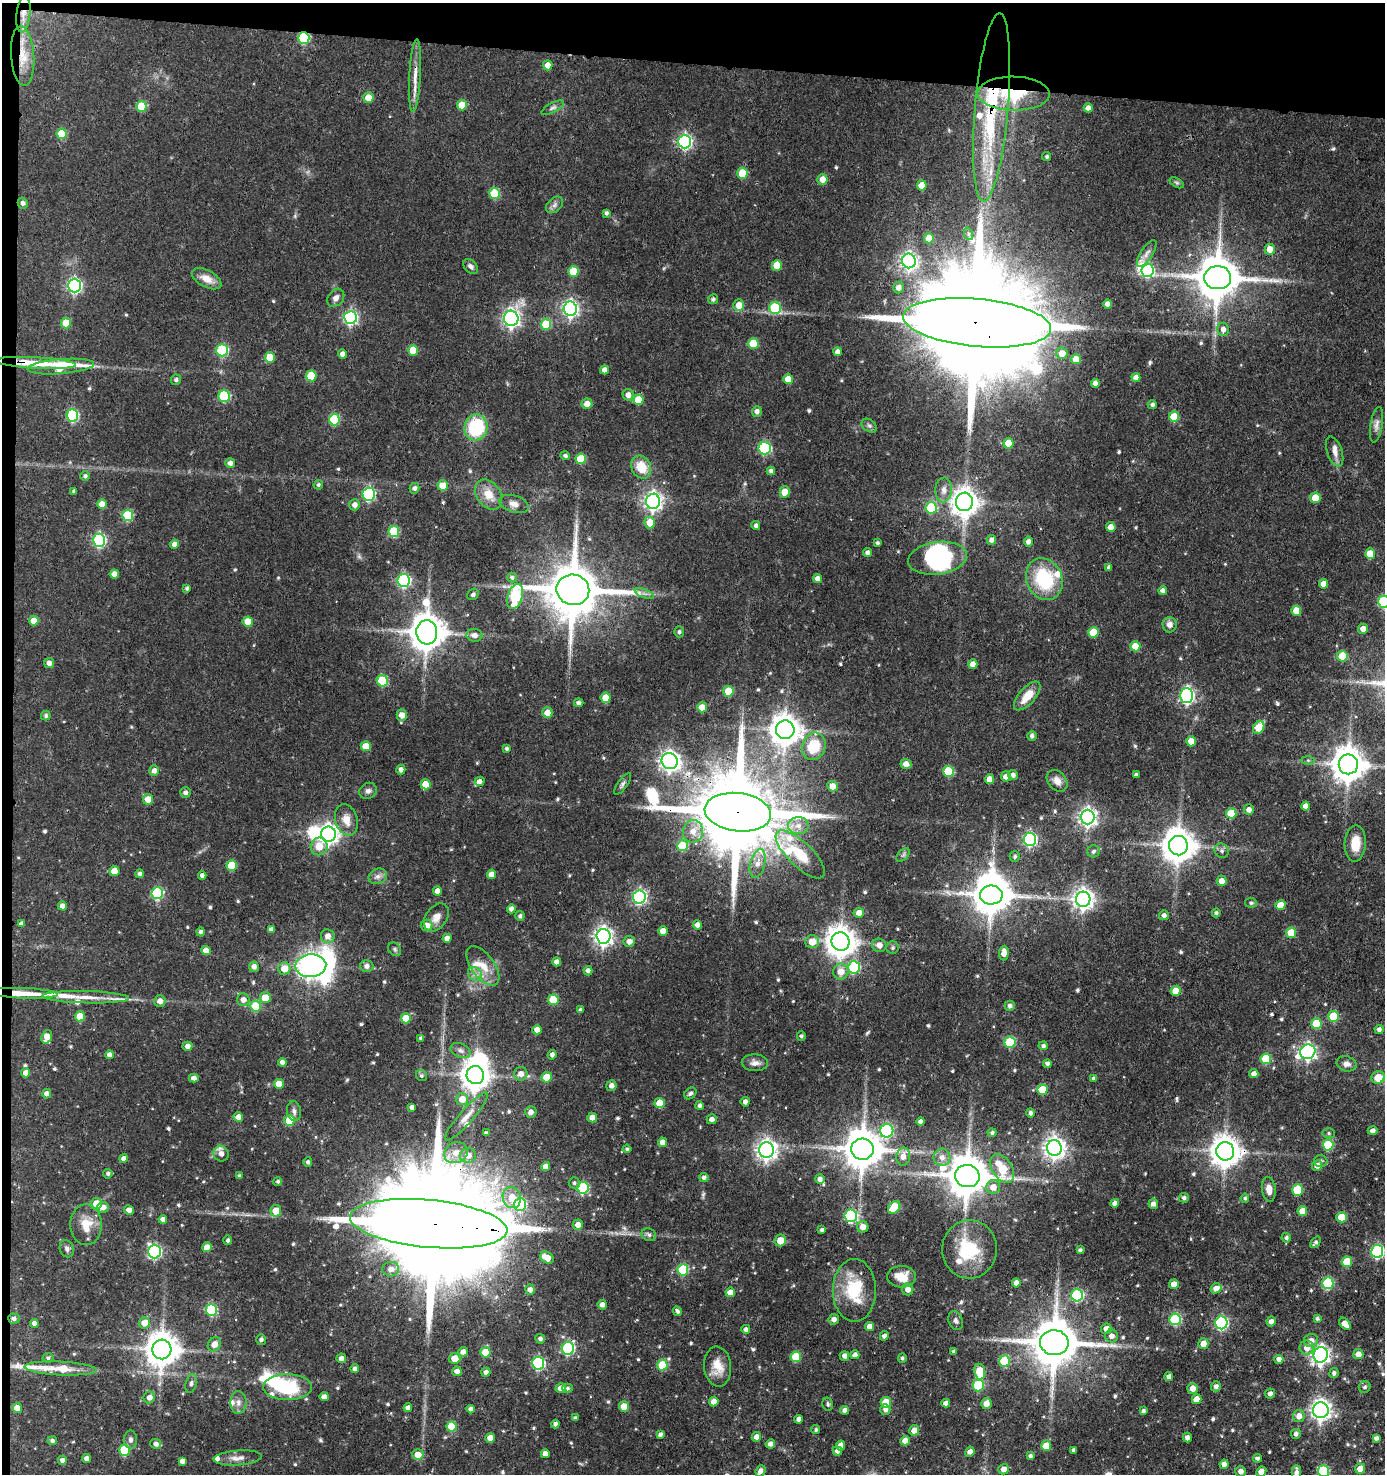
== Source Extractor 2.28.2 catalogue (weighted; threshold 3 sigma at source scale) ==
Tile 1 of 3 x 3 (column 1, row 1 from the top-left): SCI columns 191-1573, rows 2946-4417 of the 4442 x 4417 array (HDU 1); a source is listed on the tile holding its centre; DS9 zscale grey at full resolution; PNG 1387 x 1476 px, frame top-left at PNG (2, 3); each listed source drawn as its Kron ellipse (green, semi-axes under 4 px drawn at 4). Shown black and unused: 5% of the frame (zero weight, under 3 of 4 exposures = <1% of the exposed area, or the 3 px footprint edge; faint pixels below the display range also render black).
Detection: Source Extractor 2.28.2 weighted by HDU 2 'WHT'; one run over the whole footprint, this tile lists its part. Background 0.102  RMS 0.0042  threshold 0.0189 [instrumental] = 3 sigma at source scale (4.5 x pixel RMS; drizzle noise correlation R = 1.50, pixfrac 1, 0.05/0.05 arcsec/px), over >= 5 px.
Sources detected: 639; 1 too faint to see at this stretch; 7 inside a brighter object's white glare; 3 long thin detections or spike segments (spike, bleed or trail) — neither listed nor drawn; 16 inside a brighter listed object's ellipse — not listed separately; of the other 612, all 500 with FLUX_AUTO >= 0.786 (the completeness limit of this list) listed and drawn (112 fainter detections not listed), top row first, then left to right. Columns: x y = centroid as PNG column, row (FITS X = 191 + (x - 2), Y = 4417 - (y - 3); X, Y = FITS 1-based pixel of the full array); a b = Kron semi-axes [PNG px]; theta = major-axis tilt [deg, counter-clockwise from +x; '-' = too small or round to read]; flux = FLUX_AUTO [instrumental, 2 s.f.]
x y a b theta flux
23 14 19 7 83 3
304 38 6 6 - 34
23 56 30 11 -86 8
548 65 5 4 - 3.1
415 75 36 6 87 5.1
1014 94 36 17 -1 26
368 98 5 5 - 5.8
462 105 5 5 - 7.7
141 106 5 5 - 13
992 107 94 16 85 68
553 108 12 5 28 1.4
1088 108 4 4 - 2.5
62 134 5 5 - 12
685 142 7 6 - 92
1047 157 4 4 - 0.82
742 173 5 5 - 14
822 179 5 5 - 4
1177 183 8 4 -31 0.8
922 185 5 5 - 5.8
495 193 5 5 - 18
23 203 5 5 - 1.4
555 205 10 6 42 1.6
606 213 4 3 - 0.92
969 234 6 4 -71 0.8
929 238 5 5 - 6.6
1270 249 5 5 - 4.5
1147 253 15 6 57 2.1
909 261 7 6 - 140
777 265 5 5 - 7.7
471 266 8 6 -46 1.5
573 271 5 5 - 12
1148 271 6 6 - 46
1218 278 13 11 -4 1700
207 279 16 8 -28 4.8
74 286 7 6 - 94
898 287 6 5 - 2.2
336 298 10 7 52 2.2
713 299 5 5 - 1.1
1108 304 4 4 - 2.4
739 305 6 5 - 5.9
775 308 6 6 - 26
570 309 7 6 - 120
350 318 6 6 - 87
511 318 8 7 - 160
66 323 5 5 - 8.4
977 323 74 24 -5 23000
546 324 5 5 - 15
1223 329 6 6 - 2.3
753 343 5 5 - 12
222 350 6 5 - 36
413 350 5 5 - 11
838 352 4 4 - 2.2
1062 353 6 5 - 5.1
342 354 4 4 - 2.2
270 357 5 5 - 7.9
1076 359 5 5 - 5.3
36 363 40 5 -3 14
61 367 33 7 4 21
604 370 4 4 - 2.4
311 376 5 5 - 13
1136 378 4 4 - 3.1
788 379 5 5 - 6.7
176 380 5 5 - 1.1
1095 383 4 4 - 2.5
628 395 6 5 - 2.4
224 396 6 6 - 28
638 400 5 5 - 9.8
587 404 5 5 - 3.2
1152 405 4 4 - 1.2
757 411 5 5 - 1.8
72 415 6 6 - 42
1174 417 5 5 - 12
334 419 6 5 - 26
1376 425 18 6 80 2.3
869 426 8 6 -37 1.1
476 427 13 11 75 28
1008 443 5 5 - 7.8
765 448 6 6 - 42
1335 451 16 7 -70 2.9
565 456 5 4 - 1.1
581 459 5 5 - 15
230 463 5 5 - 1.8
641 467 12 9 -63 9.3
771 471 4 4 - 1.4
85 476 5 5 - 0.98
318 485 5 4 - 0.87
443 486 5 5 - 6.9
414 488 5 5 - 1.4
944 490 12 8 86 2.7
74 491 4 4 - 1
785 492 5 5 - 6.1
369 494 6 6 - 58
489 494 16 11 -54 6.7
1315 498 5 5 - 7.7
653 501 7 7 - 170
964 502 9 8 - 480
102 504 5 5 - 4.1
514 504 15 8 -17 2.8
355 505 6 5 - 2.2
931 508 6 5 - 23
128 515 5 5 - 23
650 523 6 5 - 7
756 526 4 4 - 1.4
1111 527 5 4 - 4.1
394 532 5 5 - 22
99 540 6 6 - 62
992 540 5 5 - 2.1
1028 541 5 4 - 1.8
877 543 3 3 - 0.9
174 544 4 4 - 2.4
867 553 4 4 - 1.5
1370 554 5 5 - 6.9
937 558 29 16 8 26
1109 567 4 4 - 1.4
114 574 4 4 - 3.2
512 577 5 4 - 1
817 578 4 4 - 2.2
1044 579 21 17 -66 27
404 581 6 6 - 61
1323 584 4 4 - 4.2
187 588 4 4 - 1
573 590 16 15 - 2600
1163 591 4 4 - 1.8
473 594 6 5 - 1.2
644 594 10 3 -21 1.1
515 596 13 7 72 42
1384 602 6 6 - 34
1296 611 5 5 - 6.1
34 621 5 5 - 5.6
248 622 5 5 - 6.9
1170 625 8 7 - 2.6
1363 629 5 5 - 3.1
427 632 12 10 -87 1100
679 632 5 4 - 1
1093 632 5 5 - 13
474 635 8 6 -8 2.5
1135 646 5 5 - 8.1
1342 656 5 5 - 12
49 663 5 5 - 2
973 664 4 4 - 3.6
382 681 6 5 - 22
728 691 5 5 - 13
1027 696 18 8 49 7.3
1187 696 7 6 - 100
606 698 5 5 - 8.2
579 703 5 4 - 1.6
702 707 5 5 - 6.5
547 713 5 5 - 4.8
402 715 5 5 - 3.5
46 716 5 4 - 0.92
1259 727 7 5 61 11
785 730 9 9 - 690
1032 736 5 4 - 1.3
1191 741 5 5 - 5.2
366 746 5 5 - 6.4
814 746 14 11 69 16
507 748 4 4 - 0.94
1308 760 7 4 0 0.83
670 761 8 7 - 250
906 764 5 5 - 3.2
1348 764 10 9 - 870
401 770 5 4 - 2.1
154 771 5 5 - 2
948 771 5 5 - 20
1013 775 5 4 - 1.8
1136 775 4 4 - 1.3
1006 776 5 5 - 2.8
989 779 5 4 - 4.9
479 781 5 4 - 1.8
1057 781 12 9 -49 3
426 784 5 5 - 7.4
623 784 13 4 54 1.2
832 786 5 5 - 4
368 791 9 7 31 1.6
185 792 5 5 - 1.5
148 799 5 5 - 4.7
1306 806 4 4 - 2.6
1249 810 5 5 - 2.2
738 812 33 19 -7 7900
1231 813 5 5 - 10
1088 817 7 7 - 190
346 820 16 11 -73 4.9
798 826 10 8 0 3.2
693 831 11 10 - 4.5
328 834 8 7 - 230
1030 839 6 6 - 70
1355 844 18 10 87 7.6
319 846 9 8 - 6.8
682 846 5 5 - 18
1178 846 9 9 - 840
1094 851 6 6 - 0.96
1222 851 7 6 - 1.4
800 854 32 12 -44 13
903 855 8 5 45 1
1015 856 5 5 - 0.9
758 863 15 7 76 4
232 865 5 5 - 12
114 871 5 5 - 6.7
140 874 4 4 - 1.3
492 874 4 4 - 3.7
202 876 4 4 - 1.4
378 876 9 7 23 2
1222 881 5 5 - 3.5
437 891 4 4 - 2.6
157 893 6 5 - 42
991 895 11 9 1 1200
639 897 6 6 - 93
1083 899 7 7 - 250
1251 903 6 5 - 0.85
1280 905 5 5 - 6
62 906 4 4 - 2.4
511 909 4 4 - 1.9
859 913 5 5 - 3.3
1216 913 4 4 - 0.94
1164 915 5 5 - 1.6
520 916 5 4 - 1.2
436 917 15 10 53 3.7
22 924 4 4 - 1.8
427 925 6 6 - 4.3
697 925 4 4 - 2.5
271 929 4 4 - 1.4
663 931 5 4 - 3.9
200 932 4 4 - 1.1
1291 933 5 5 - 9.3
328 936 7 7 - 2.9
603 936 7 7 - 190
447 938 4 4 - 2.9
629 941 6 5 - 2.4
812 942 7 6 - 5.5
841 942 9 9 - 630
879 945 7 6 - 2.5
892 948 6 6 - 0.95
395 949 7 6 - 0.92
206 951 5 4 - 4.4
1004 953 7 5 88 3.1
557 962 4 4 - 2.7
311 966 15 11 4 390
367 966 6 6 - 2
483 966 23 11 -53 7.3
254 967 5 5 - 2.3
854 967 6 6 - 33
284 969 6 6 - 5.6
588 971 4 4 - 1.8
841 971 8 7 - 4.8
475 974 8 6 -45 1.9
1176 991 5 5 - 8.2
24 993 34 5 -2 10
86 997 43 6 -1 7.7
265 998 5 5 - 6.1
243 1000 6 6 - 2.7
553 1000 5 5 - 15
160 1001 6 5 - 2.8
256 1006 5 5 - 15
1010 1006 5 5 - 1.4
581 1010 4 4 - 1.2
80 1016 5 5 - 8.4
1333 1016 5 5 - 16
406 1018 5 5 - 8.9
1316 1023 5 5 - 12
1379 1029 4 4 - 1.5
537 1030 4 4 - 3.1
801 1036 4 4 - 0.94
47 1037 7 5 71 5.3
421 1038 4 4 - 1.2
1010 1042 5 5 - 25
188 1046 5 4 - 2.1
1043 1046 5 4 - 1.1
460 1050 10 7 -25 1.9
1308 1052 8 7 - 130
110 1055 4 4 - 2.9
552 1055 5 4 - 1.5
1266 1059 5 5 - 16
282 1062 4 4 - 2
755 1063 13 8 -2 2.5
1047 1064 4 4 - 1.4
1346 1064 10 7 -15 2.3
26 1073 5 4 - 2.7
521 1074 7 6 - 2.8
1254 1074 4 4 - 2.2
475 1075 9 8 - 590
421 1076 6 5 - 0.82
547 1077 5 5 - 7.3
194 1078 5 4 - 2.1
1378 1078 7 6 - 8
1094 1079 4 4 - 1.3
279 1084 5 5 - 5.3
611 1086 5 5 - 2.1
1042 1090 5 5 - 11
690 1093 7 5 39 1.1
47 1094 5 4 - 2
462 1099 6 6 - 5.5
745 1102 5 4 - 1.6
659 1103 5 5 - 7.2
700 1106 4 4 - 1.2
412 1107 4 4 - 1.8
294 1111 10 7 -79 1.8
531 1112 6 5 - 1.9
1031 1113 4 4 - 1.2
238 1117 5 4 - 3.1
466 1117 31 7 49 4.6
592 1118 5 5 - 3.7
712 1119 5 5 - 1.8
289 1121 5 5 - 13
921 1121 4 4 - 2
887 1131 7 6 - 49
1373 1131 5 4 - 1.6
486 1133 4 3 - 0.89
992 1133 4 4 - 0.95
1329 1133 6 5 - 0.79
662 1142 5 4 - 2.9
1328 1145 5 5 - 21
1054 1148 8 7 - 280
627 1149 4 4 - 0.81
862 1149 11 10 - 1300
766 1150 8 7 - 260
1225 1151 9 9 - 680
456 1153 12 10 26 4.6
221 1154 8 7 - 2.9
468 1155 8 7 - 3.7
903 1156 9 7 89 3.4
942 1157 8 8 - 2.9
124 1158 4 4 - 2.1
1321 1161 6 6 - 1.1
308 1162 5 4 - 1.1
546 1166 4 4 - 3.5
1317 1166 5 5 - 2.8
1002 1169 16 10 -56 24
108 1174 5 4 - 0.96
239 1176 4 4 - 0.86
967 1176 12 11 - 1500
704 1177 4 4 - 1.3
820 1179 5 4 - 1.9
278 1181 4 4 - 0.82
574 1183 5 5 - 0.95
993 1187 7 7 - 4.1
583 1188 6 5 - 33
1269 1189 12 7 -83 3.5
1297 1190 6 5 - 18
512 1197 11 9 -74 5.8
1184 1198 5 5 - 1.3
1245 1198 5 4 - 0.8
96 1203 5 5 - 5.6
1115 1203 4 4 - 1.9
1153 1204 5 5 - 1.8
520 1205 6 6 - 39
103 1207 6 5 - 2.6
894 1207 7 5 47 14
129 1210 5 4 - 2.5
276 1211 6 5 - 6.5
1302 1211 5 5 - 4.8
851 1216 6 6 - 50
1342 1217 5 5 - 12
163 1219 4 4 - 2.2
429 1224 79 24 -5 24000
86 1225 20 15 -89 7.5
578 1225 5 5 - 2.8
863 1227 6 5 - 3.4
822 1230 3 3 - 0.91
649 1235 7 6 - 1.1
1286 1238 5 4 - 0.99
228 1240 4 4 - 1
780 1241 6 5 - 5.5
1315 1242 6 4 50 1.1
207 1247 5 5 - 4.1
67 1249 9 7 -67 1.5
969 1249 29 27 88 22
1080 1250 4 3 - 0.85
154 1251 7 6 - 73
1377 1251 6 6 - 64
547 1258 7 5 -29 4
1347 1262 5 5 - 10
391 1269 8 7 - 2.8
683 1270 5 5 - 26
902 1277 14 10 -3 7.1
1016 1283 4 4 - 2.3
1328 1283 6 5 - 28
1174 1284 5 4 - 3.6
1216 1288 5 5 - 2.7
908 1289 6 5 - 2.8
530 1290 5 5 - 2.2
854 1290 31 21 -90 21
730 1292 5 5 - 4.3
1077 1295 6 6 - 41
602 1305 4 4 - 2.1
211 1310 6 5 - 36
678 1311 5 4 - 1.1
14 1319 6 5 - 1.4
834 1319 5 5 - 2.1
1175 1319 6 5 - 37
1317 1319 3 3 - 0.91
956 1321 10 7 -68 1.4
1271 1321 5 4 - 2
34 1323 4 4 - 1.9
144 1323 5 5 - 4.5
1221 1323 6 6 - 66
1345 1324 7 4 -45 3.8
870 1326 4 4 - 3.6
746 1329 4 4 - 1.6
1106 1329 5 5 - 3.1
884 1336 5 4 - 1.8
1112 1336 6 6 - 2.2
540 1339 5 4 - 1.3
261 1340 5 5 - 1.2
1311 1341 7 6 - 2.7
1054 1343 14 12 -1 2000
214 1344 7 6 - 3.8
1203 1344 5 5 - 4.1
568 1348 6 6 - 53
1307 1348 7 7 - 3.4
162 1349 10 9 - 850
953 1351 4 3 - 0.84
463 1352 5 4 - 2.4
485 1352 5 5 - 9.4
1358 1354 5 5 - 3.3
855 1355 4 4 - 1.9
1321 1355 8 7 - 170
844 1356 5 4 - 2
796 1357 5 5 - 16
48 1358 5 4 - 0.87
341 1358 5 4 - 2.3
454 1358 6 5 - 5
902 1358 5 4 - 0.9
1279 1359 4 4 - 2.1
1004 1361 5 5 - 19
538 1363 6 6 - 55
662 1365 5 5 - 15
718 1367 20 13 -84 7.4
60 1368 36 7 -3 13
355 1369 4 4 - 1.9
457 1371 5 4 - 2.2
486 1372 5 4 - 1.6
980 1372 8 5 -81 12
1334 1373 5 4 - 1.3
1169 1376 4 4 - 1.7
191 1383 9 5 75 1.3
978 1385 6 5 - 28
1216 1386 5 5 - 1.6
288 1387 24 13 0 26
1365 1387 6 5 - 1.1
561 1388 5 5 - 2.7
567 1388 5 4 - 0.83
1193 1388 5 5 - 3.5
1270 1393 5 4 - 1.6
149 1397 6 5 - 2.4
324 1397 5 4 - 2.6
1197 1399 5 4 - 4.8
238 1402 11 8 -90 2.5
714 1402 5 4 - 3.2
886 1402 5 5 - 8.6
946 1403 4 4 - 1.9
986 1403 5 5 - 3.4
828 1404 7 5 -77 1
624 1406 5 5 - 6.2
17 1408 5 5 - 3.6
408 1408 4 4 - 2.3
471 1409 4 4 - 1.8
885 1409 5 5 - 1.9
845 1410 4 4 - 1.9
1321 1410 8 8 - 240
1143 1411 4 4 - 1.1
1299 1416 6 6 - 3.3
575 1418 4 4 - 0.93
799 1419 4 4 - 1.9
555 1424 4 4 - 1.4
452 1426 5 5 - 13
816 1430 4 4 - 0.86
914 1430 5 5 - 3.6
1296 1434 5 5 - 1.5
660 1435 4 4 - 1.4
756 1437 5 4 - 2.7
490 1438 5 4 - 3.8
1187 1438 5 4 - 1.8
1376 1438 4 4 - 1.5
131 1440 9 6 -90 1.4
52 1441 5 4 - 1.2
905 1441 5 5 - 3.6
155 1444 5 5 - 1.6
770 1444 4 4 - 2.1
841 1445 5 4 - 3.1
1046 1446 5 5 - 7.4
125 1450 5 5 - 23
1074 1450 4 3 - 1.1
837 1451 5 4 - 1.9
970 1452 5 4 - 2
545 1454 4 4 - 3
418 1455 6 5 - 4.6
1030 1456 4 3 - 1.2
238 1458 24 7 4 3.4
1257 1458 4 4 - 1.1
87 1459 4 4 - 2.3
62 1460 4 4 - 1.8
182 1461 4 4 - 2.1
1224 1464 4 4 - 3
1004 1469 5 5 - 2.8
1360 1469 5 5 - 4.3
760 1471 6 5 - 2.1
1241 1471 5 5 - 2.1
1324 1471 6 5 - 31
1261 1472 5 4 - 4.3
1296 1472 7 4 89 1.9
Overlapping masked pixels (flux is a lower limit): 19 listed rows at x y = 23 14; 304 38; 23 56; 415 75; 1014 94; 992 107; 1218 278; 977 323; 36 363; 573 590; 427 632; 670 761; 738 812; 991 895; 841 942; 24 993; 1225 1151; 429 1224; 1054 1343
Isophote crosses this tile's border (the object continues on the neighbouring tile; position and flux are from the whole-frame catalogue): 4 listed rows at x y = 1384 602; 1324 1471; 1261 1472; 1296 1472